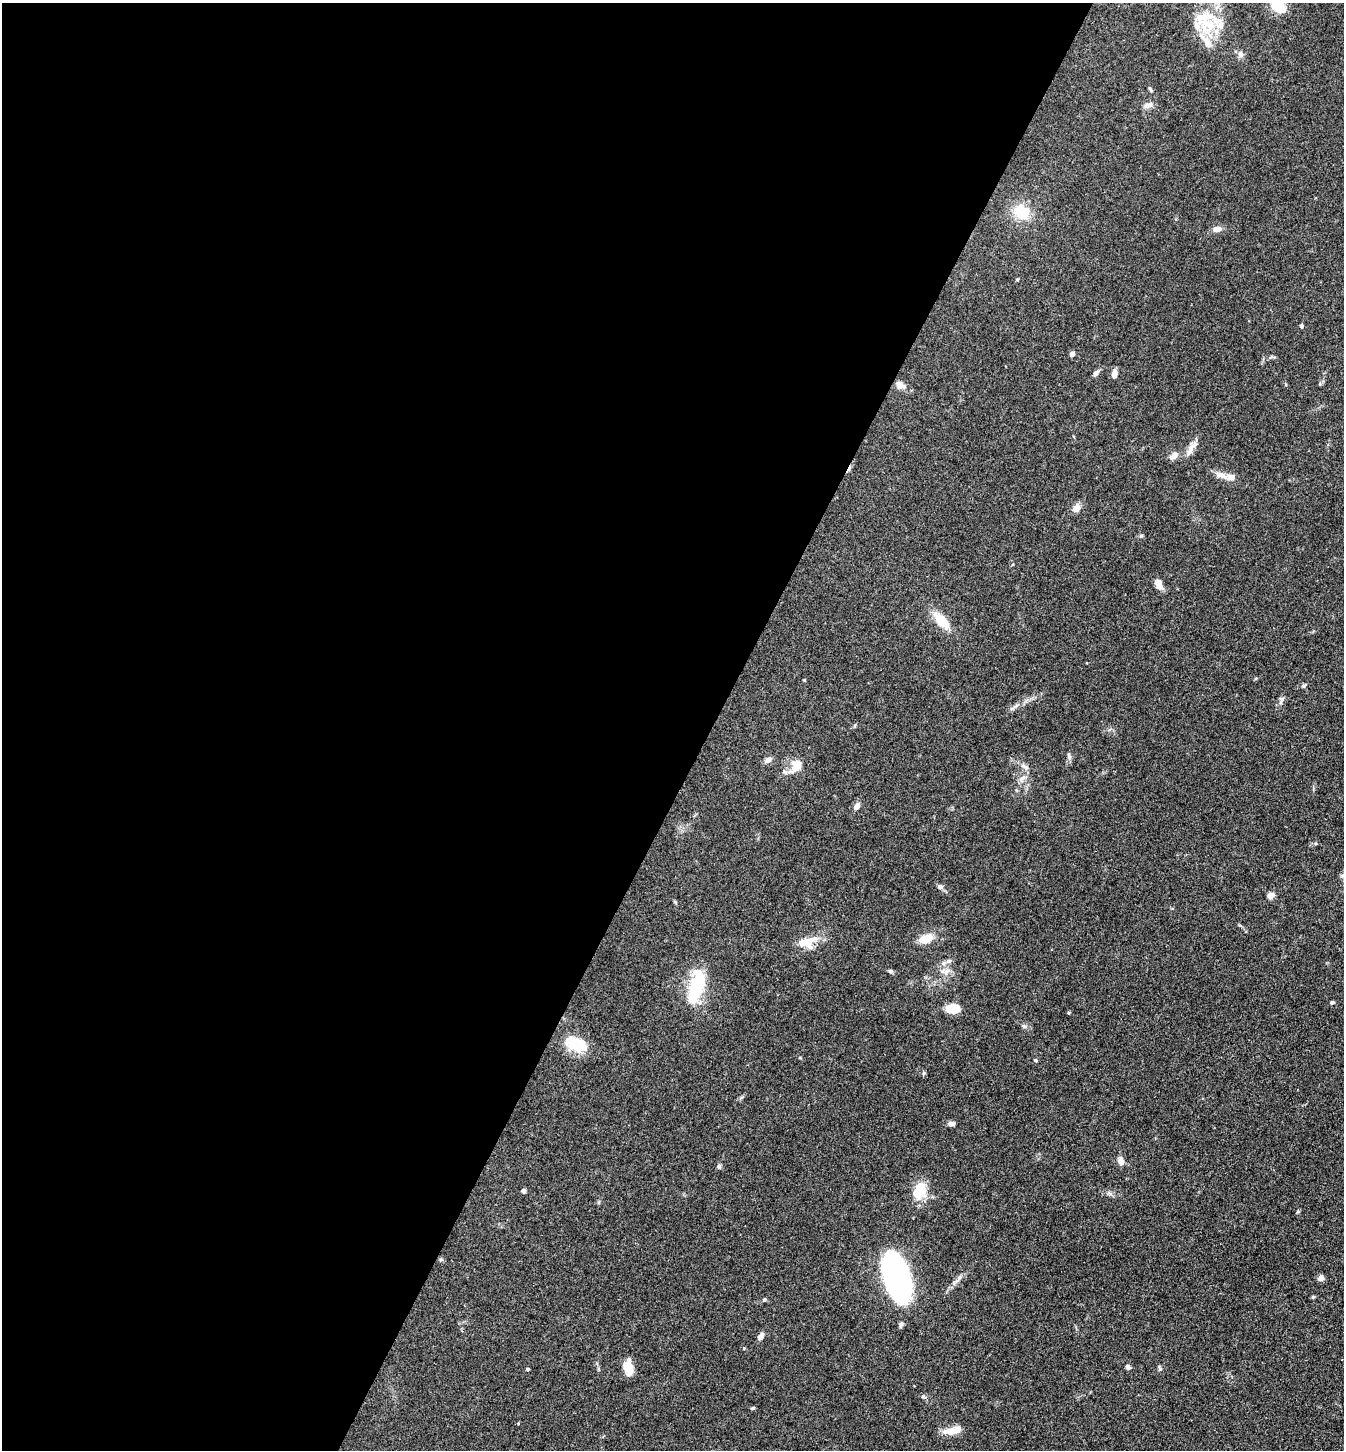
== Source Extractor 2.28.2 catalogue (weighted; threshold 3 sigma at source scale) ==
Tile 5 of 4 x 4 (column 1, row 2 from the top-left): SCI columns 287-1628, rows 2897-4344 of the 5802 x 5793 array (HDU 1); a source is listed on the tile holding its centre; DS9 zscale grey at full resolution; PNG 1346 x 1452 px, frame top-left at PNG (2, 3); no overlay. Shown black and unused: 53% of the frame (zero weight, under 3 of 4 exposures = <1% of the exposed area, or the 3 px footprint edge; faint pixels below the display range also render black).
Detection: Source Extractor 2.28.2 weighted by HDU 2 'WHT'; one run over the whole footprint, this tile lists its part. Background 0.103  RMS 0.0062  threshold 0.0277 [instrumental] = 3 sigma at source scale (4.5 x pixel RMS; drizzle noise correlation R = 1.50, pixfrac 1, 0.05/0.05 arcsec/px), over >= 5 px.
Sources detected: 73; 1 inside a brighter object's white glare — not listed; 8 inside a brighter listed object's ellipse — not listed separately; the other 64 listed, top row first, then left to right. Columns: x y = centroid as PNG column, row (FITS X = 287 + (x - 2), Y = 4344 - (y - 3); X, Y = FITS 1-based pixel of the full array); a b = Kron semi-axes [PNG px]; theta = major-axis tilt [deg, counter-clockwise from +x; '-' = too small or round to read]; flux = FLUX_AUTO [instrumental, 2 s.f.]
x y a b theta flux
1278 6 18 14 -54 14
1210 24 27 18 46 22
1240 54 10 8 -72 2.3
1150 89 8 3 -60 0.85
1149 105 11 8 4 2.7
1021 212 17 15 -38 18
1217 229 12 7 4 3.7
1017 279 4 3 - 0.67
1301 326 5 4 - 1.2
1072 354 7 5 43 1.7
1096 373 8 5 49 2.3
1114 374 9 6 85 3.4
900 385 14 9 -18 4.4
1191 449 24 7 58 4.8
1174 456 13 8 43 2.9
1221 475 22 7 -22 4.3
1076 508 11 8 52 4.1
1141 536 6 4 1 0.8
1159 584 12 6 -59 5.4
941 620 21 10 -48 13
804 680 4 4 - 0.49
1304 686 7 5 24 1.1
1281 701 15 4 71 1.7
1069 757 9 5 -64 1.3
768 760 9 6 34 2.6
796 766 16 10 63 8.7
1025 767 12 5 -35 2.2
1022 778 12 5 33 2.4
857 806 8 6 58 3.3
940 887 7 6 - 1.8
1270 896 5 4 - 12
926 938 17 10 18 8.5
807 942 25 15 14 11
949 961 8 6 20 1.8
890 971 7 5 -20 1
946 972 12 7 54 3.5
696 987 37 13 74 37
1332 1002 5 4 - 0.93
953 1009 12 9 4 11
1024 1026 7 5 -44 1.2
579 1046 21 20 - 14
1036 1060 5 3 - 0.68
924 1073 5 5 - 0.85
952 1123 8 6 -5 2
1121 1161 10 7 -82 3.7
719 1167 7 5 -74 1.2
523 1190 5 5 - 1.2
920 1191 22 16 73 15
441 1260 6 4 -1 0.84
897 1277 37 17 -71 230
1321 1278 7 6 - 2.8
954 1283 9 6 38 2.2
1313 1297 5 4 - 0.68
764 1300 5 5 - 0.97
901 1325 7 5 70 1.6
761 1336 9 6 57 2.7
744 1348 4 2 - 0.42
628 1367 17 10 -80 8.3
1128 1367 6 6 - 1.5
1159 1368 11 4 -59 1
528 1369 4 3 - 0.72
923 1396 5 5 - 0.97
752 1408 5 4 - 0.76
950 1431 20 10 10 7.1
Isophote crosses this tile's border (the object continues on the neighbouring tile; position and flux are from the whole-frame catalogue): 1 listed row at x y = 1278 6